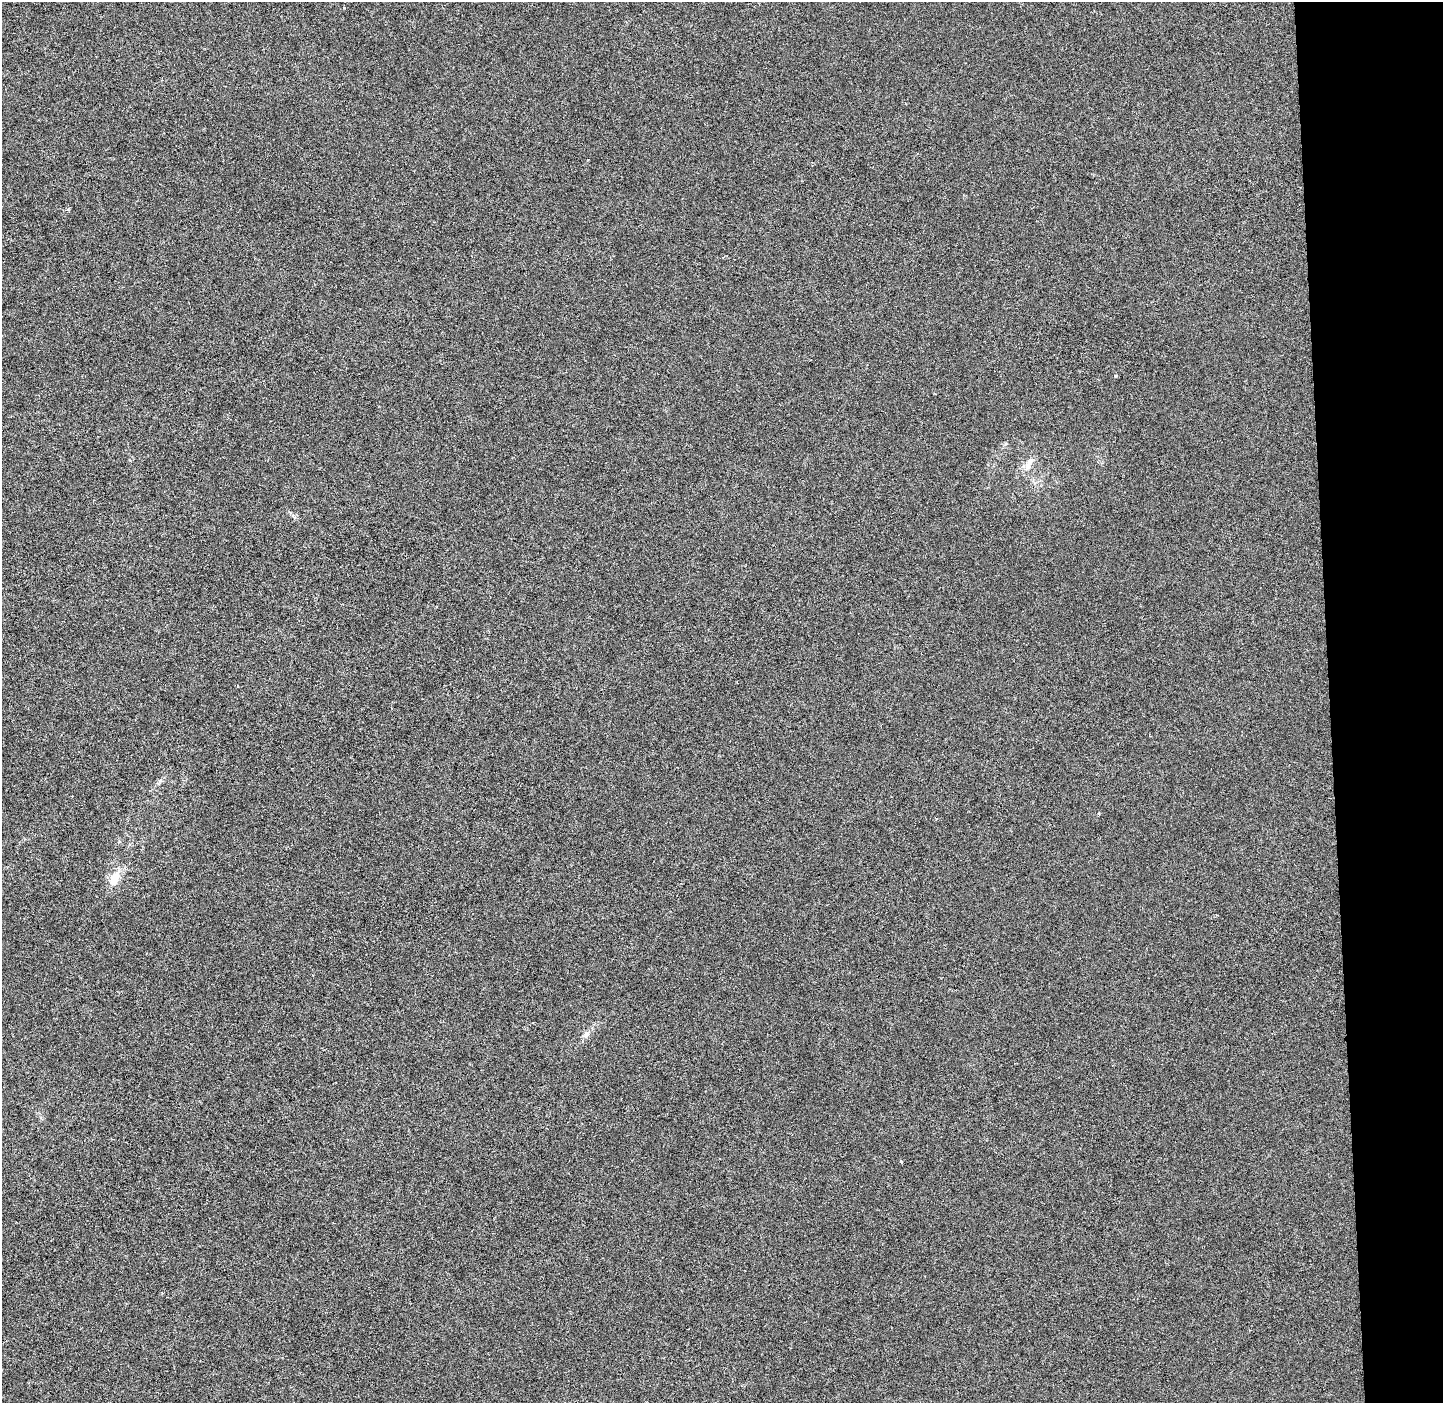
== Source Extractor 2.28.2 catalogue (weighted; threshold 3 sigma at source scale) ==
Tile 6 of 3 x 3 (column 3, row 2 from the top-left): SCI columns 2953-4393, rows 1407-2807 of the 4465 x 4207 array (HDU 1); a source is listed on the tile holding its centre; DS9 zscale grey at full resolution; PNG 1445 x 1405 px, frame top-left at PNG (2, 2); no overlay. Shown black and unused: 8% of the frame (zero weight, under 3 of 6 exposures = <1% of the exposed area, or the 3 px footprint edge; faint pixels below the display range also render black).
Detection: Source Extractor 2.28.2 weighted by HDU 2 'WHT'; one run over the whole footprint, this tile lists its part. Background -1.97e-04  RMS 0.0024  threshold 0.00975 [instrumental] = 3 sigma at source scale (4.09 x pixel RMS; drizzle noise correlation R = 1.36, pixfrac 0.8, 0.0396/0.0396 arcsec/px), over >= 5 px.
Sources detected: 6; all 6 listed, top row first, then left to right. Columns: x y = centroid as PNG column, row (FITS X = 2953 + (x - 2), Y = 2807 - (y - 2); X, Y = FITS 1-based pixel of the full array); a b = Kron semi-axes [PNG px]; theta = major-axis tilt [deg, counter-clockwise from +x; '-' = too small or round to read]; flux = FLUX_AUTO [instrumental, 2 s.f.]
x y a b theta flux
1116 376 4 3 - 0.25
1029 464 21 8 64 2
1099 814 4 2 - 0.19
114 879 21 10 66 3.7
586 1034 10 7 63 0.98
901 1161 4 3 - 0.24